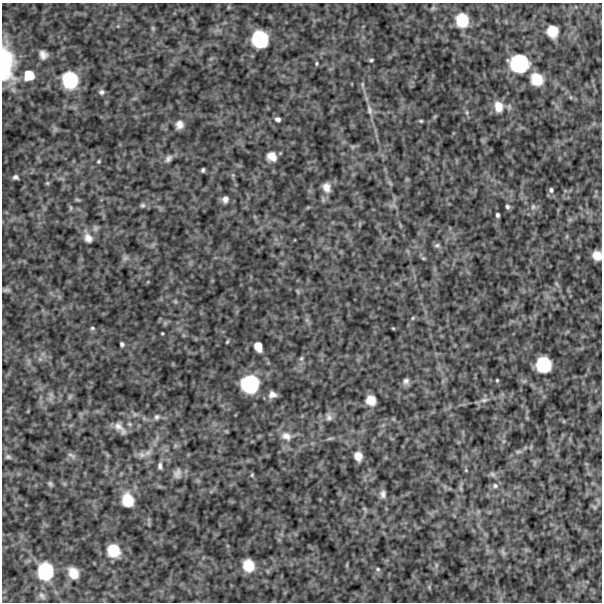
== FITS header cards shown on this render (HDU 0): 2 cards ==
NAXIS1  =                  600
NAXIS2  =                  600

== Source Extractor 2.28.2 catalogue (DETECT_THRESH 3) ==
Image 600 x 600 px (HDU 0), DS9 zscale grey, 1 PNG px = 1 image px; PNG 604 x 604 px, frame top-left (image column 1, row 600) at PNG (2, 3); no overlay
Background 486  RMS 120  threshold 374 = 3 sigma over >= 5 px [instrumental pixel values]
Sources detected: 108; all 108 listed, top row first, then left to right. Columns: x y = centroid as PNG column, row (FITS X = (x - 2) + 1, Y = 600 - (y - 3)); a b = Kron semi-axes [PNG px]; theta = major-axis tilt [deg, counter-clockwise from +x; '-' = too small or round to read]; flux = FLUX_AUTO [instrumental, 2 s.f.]
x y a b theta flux
229 7 6 4 71 8300
433 8 6 5 - 15000
462 20 12 10 -78 210000
153 28 6 5 - 13000
552 31 10 9 - 140000
260 39 15 13 -72 420000
43 55 9 8 - 54000
371 60 4 3 - 13000
6 63 42 17 -87 530000
316 63 5 4 - 11000
519 63 18 17 - 510000
29 75 11 11 - 150000
537 79 12 11 - 170000
70 80 17 15 -73 380000
362 85 11 4 -90 20000
101 92 7 6 - 25000
570 97 5 3 - 8100
498 107 16 11 -80 110000
369 110 15 7 -77 46000
467 112 8 4 -82 17000
278 119 5 4 - 27000
421 121 5 4 - 11000
179 125 9 7 74 54000
55 129 7 5 46 19000
353 147 7 4 45 14000
272 156 9 8 - 82000
168 159 11 7 49 32000
98 161 4 4 - 11000
203 170 4 3 - 15000
233 175 5 4 - 10000
15 177 6 5 - 24000
47 183 6 5 - 12000
390 183 8 4 -53 16000
327 187 12 9 -72 65000
551 190 7 6 - 22000
225 199 7 6 - 43000
78 200 10 3 -9 12000
142 205 6 6 - 18000
308 207 6 4 19 9500
507 207 6 5 - 20000
533 207 8 7 - 27000
71 208 7 5 -74 16000
497 215 4 3 - 20000
570 220 7 4 1 14000
95 228 9 8 - 26000
567 236 6 4 72 11000
88 238 16 10 -61 73000
437 245 8 7 - 23000
597 255 9 8 - 88000
125 258 10 7 34 26000
423 258 7 4 -25 13000
556 284 7 4 -46 12000
6 290 9 5 1 22000
298 291 8 4 -81 12000
175 301 6 5 - 13000
413 318 6 4 46 11000
307 320 7 4 -72 20000
92 328 6 5 - 14000
393 328 5 3 - 7300
162 333 3 2 - 7700
227 342 5 3 - 10000
122 344 4 4 - 20000
258 347 9 6 -67 81000
301 358 7 6 - 18000
40 359 6 6 - 22000
543 365 13 12 - 330000
497 380 3 3 - 9600
406 381 9 8 - 34000
250 384 16 16 - 490000
51 395 8 6 -69 27000
272 395 9 7 9 53000
70 397 9 5 63 19000
371 400 10 9 - 99000
484 400 13 6 10 34000
135 414 7 6 - 21000
157 417 9 7 45 28000
329 417 11 7 -76 34000
129 424 7 5 -21 16000
120 428 20 8 -46 66000
226 431 6 4 -18 8000
286 436 16 11 -21 92000
330 438 10 4 11 17000
504 441 6 4 71 13000
518 452 9 5 17 24000
148 453 14 8 35 59000
72 455 14 6 -34 35000
358 456 8 7 - 71000
8 457 8 6 -2 21000
160 466 8 5 -88 26000
466 470 4 4 - 8100
177 473 13 9 73 45000
493 474 9 6 -39 24000
252 475 5 4 - 11000
50 484 7 5 -60 19000
495 486 8 7 - 30000
461 488 8 3 -71 16000
383 494 10 7 87 36000
128 500 16 13 -76 200000
594 507 7 5 -60 17000
364 509 7 4 -45 14000
113 551 13 12 - 200000
503 552 11 5 -57 18000
436 565 9 4 82 18000
248 566 10 9 - 170000
378 569 6 5 - 16000
45 571 17 14 -90 390000
73 573 11 8 -60 110000
42 596 9 6 -52 24000
At the frame edge (FLAGS 8, measured only in part): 2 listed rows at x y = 6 63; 597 255